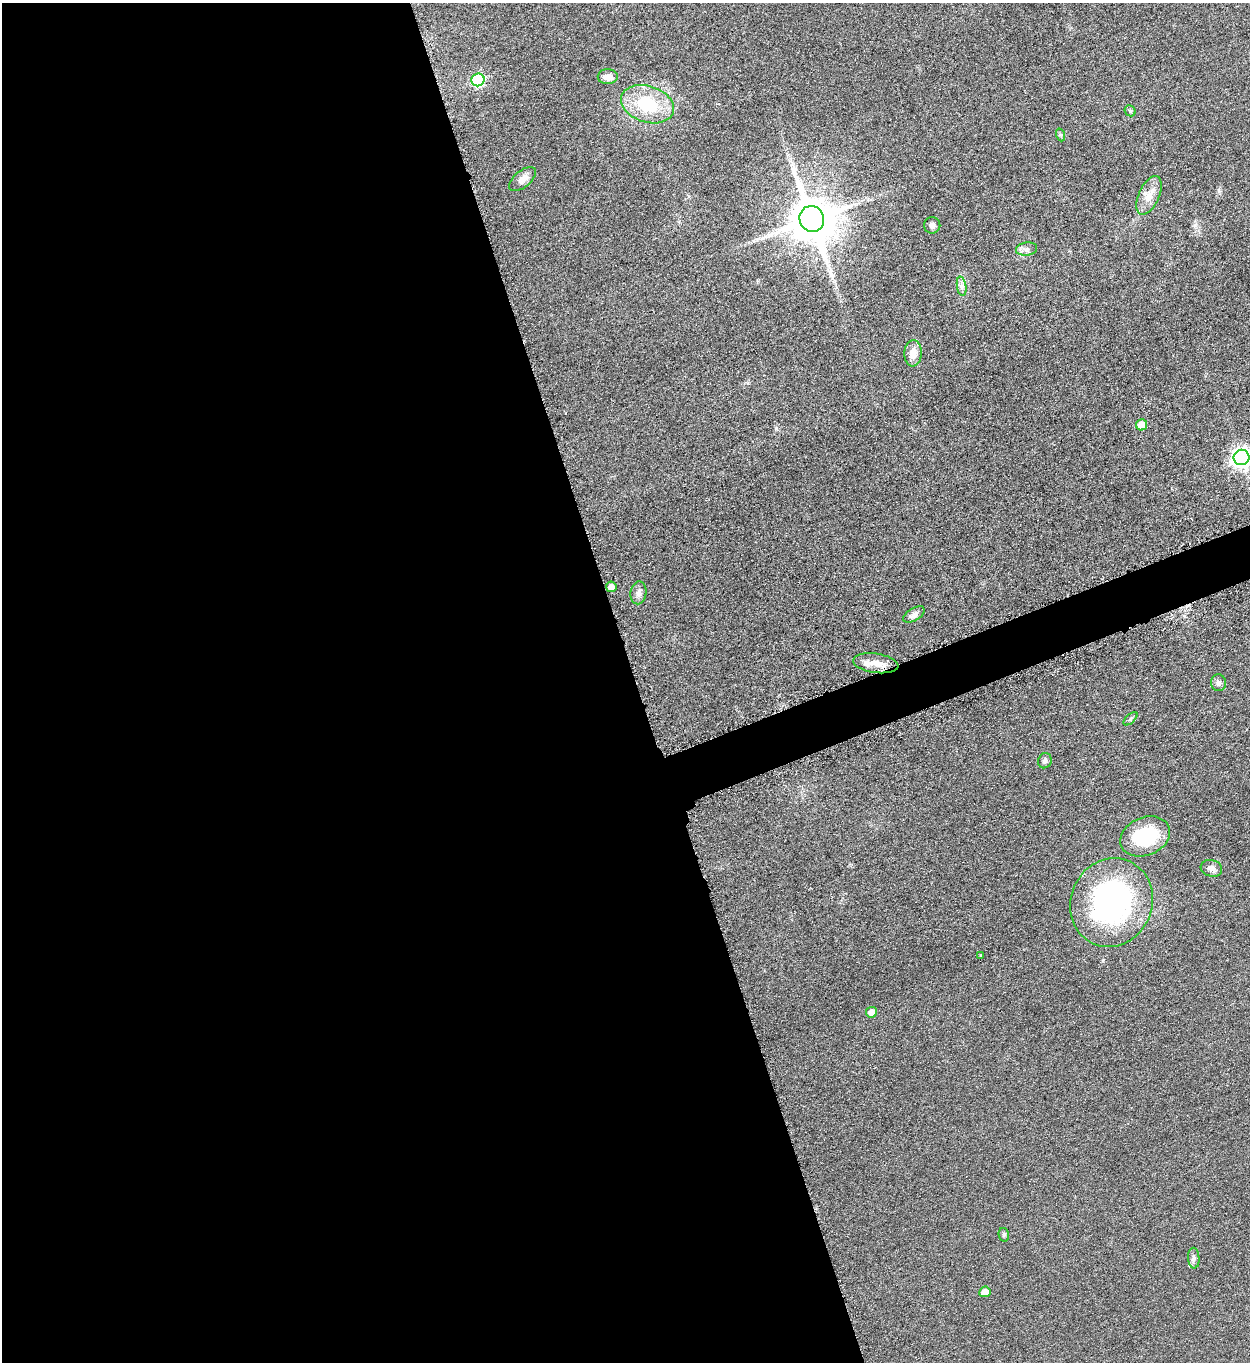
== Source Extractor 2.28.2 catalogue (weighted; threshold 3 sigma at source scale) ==
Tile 9 of 4 x 4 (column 1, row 3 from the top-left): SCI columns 166-1413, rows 1380-2739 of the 5451 x 5466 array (HDU 1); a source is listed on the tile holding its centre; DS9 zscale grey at full resolution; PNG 1252 x 1364 px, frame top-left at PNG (2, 3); each listed source drawn as its Kron ellipse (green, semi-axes under 4 px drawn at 4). Shown black and unused: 53% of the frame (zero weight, under 3 of 6 exposures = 2% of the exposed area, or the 3 px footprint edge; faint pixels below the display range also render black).
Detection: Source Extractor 2.28.2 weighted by HDU 2 'WHT'; one run over the whole footprint, this tile lists its part. Background 0.0872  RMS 0.0097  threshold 0.0396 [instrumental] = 3 sigma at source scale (4.09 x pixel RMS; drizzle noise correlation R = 1.36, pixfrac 0.8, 0.05/0.05 arcsec/px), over >= 5 px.
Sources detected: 30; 1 inside a brighter listed object's ellipse — not listed separately; the other 29 listed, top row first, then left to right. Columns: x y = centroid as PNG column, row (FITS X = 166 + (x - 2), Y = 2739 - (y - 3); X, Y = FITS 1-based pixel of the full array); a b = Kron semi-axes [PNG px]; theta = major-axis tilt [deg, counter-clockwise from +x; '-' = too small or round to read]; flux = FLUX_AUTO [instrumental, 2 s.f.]
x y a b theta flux
608 77 10 7 1 7.3
478 80 7 6 - 110
647 104 27 18 -18 49
1130 111 6 5 - 1.3
1061 135 6 4 -71 1.4
522 179 16 8 40 6.8
1149 195 21 10 66 11
812 219 13 12 - 4000
932 225 8 8 - 3.6
1026 249 10 6 8 3.7
962 286 10 4 -82 3.4
913 353 13 8 86 10
1142 425 5 5 - 21
1242 457 8 7 - 490
611 587 5 5 - 7.1
638 593 11 8 81 4.6
914 614 12 6 32 4.4
876 663 23 9 -8 11
1218 683 8 7 - 2.9
1130 719 8 4 42 1.7
1045 761 8 6 67 2.6
1145 836 26 19 23 54
1211 868 11 8 -16 4.8
1111 902 45 41 65 190
981 956 3 3 - 1.2
871 1012 5 5 - 9
1004 1235 7 5 -77 1.7
1194 1258 10 5 -86 2.7
985 1292 5 5 - 9.3
Isophote crosses this tile's border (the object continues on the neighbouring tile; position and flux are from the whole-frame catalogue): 1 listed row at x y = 1242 457